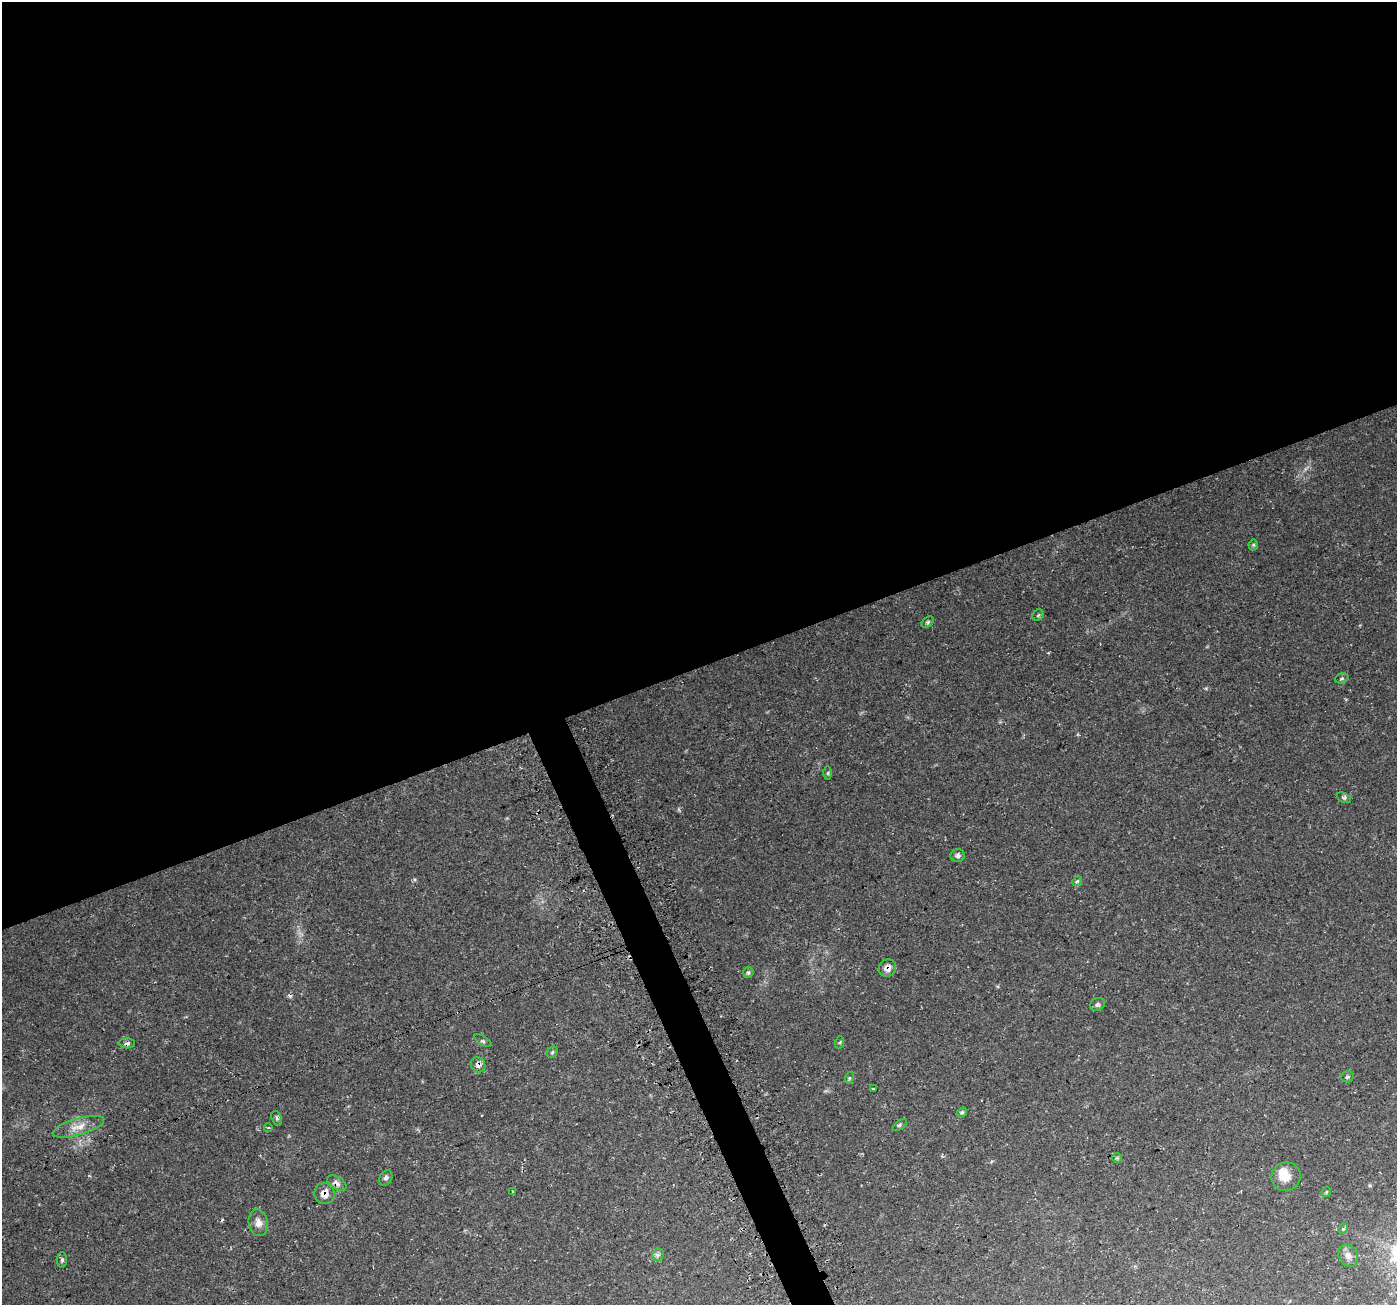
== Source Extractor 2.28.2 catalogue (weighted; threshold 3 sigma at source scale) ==
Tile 2 of 4 x 4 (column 2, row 1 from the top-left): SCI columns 1428-2822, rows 4007-5309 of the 5650 x 5462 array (HDU 1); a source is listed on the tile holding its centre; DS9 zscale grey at full resolution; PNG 1399 x 1307 px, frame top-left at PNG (2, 2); each listed source drawn as its Kron ellipse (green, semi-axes under 4 px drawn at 4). Shown black and unused: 53% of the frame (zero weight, under 3 of 4 exposures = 3% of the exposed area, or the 3 px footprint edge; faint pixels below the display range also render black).
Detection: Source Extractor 2.28.2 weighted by HDU 2 'WHT'; one run over the whole footprint, this tile lists its part. Background 0.0496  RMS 0.0043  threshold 0.0195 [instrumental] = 3 sigma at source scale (4.5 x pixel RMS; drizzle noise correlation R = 1.50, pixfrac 1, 0.0396/0.0396 arcsec/px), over >= 5 px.
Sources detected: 40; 1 too faint to see at this stretch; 2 cosmic-ray / hot-pixel residue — neither listed nor drawn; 1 inside a brighter listed object's ellipse — not listed separately; the other 36 listed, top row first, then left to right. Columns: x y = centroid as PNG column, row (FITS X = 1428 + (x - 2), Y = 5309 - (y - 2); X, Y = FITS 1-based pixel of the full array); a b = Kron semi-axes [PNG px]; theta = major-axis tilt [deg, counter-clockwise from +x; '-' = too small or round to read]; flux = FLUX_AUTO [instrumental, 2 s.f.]
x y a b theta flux
1253 545 5 5 - 0.55
1038 615 6 5 - 0.64
928 622 7 5 40 0.75
1342 678 7 5 18 0.76
828 773 6 4 89 0.66
1344 798 8 4 -26 0.81
958 856 7 6 - 1.4
1077 881 5 4 - 0.55
887 968 9 8 - 2.4
748 972 6 5 - 0.73
1097 1004 8 6 28 1.1
483 1041 9 3 -33 0.68
840 1042 6 4 71 0.49
127 1043 8 5 -1 1
552 1052 6 5 - 0.61
478 1065 8 7 - 1.9
1347 1077 6 5 - 0.76
849 1078 6 4 72 0.55
873 1089 3 3 - 1
962 1112 6 4 36 0.67
277 1118 7 5 -69 0.91
900 1125 8 4 36 0.75
78 1127 27 8 16 5
268 1128 4 2 - 0.31
1117 1158 5 5 - 0.54
1286 1177 14 14 - 5.9
386 1178 8 6 59 1.2
337 1183 11 6 -32 2
512 1191 3 3 - 0.36
1326 1192 5 4 - 0.43
324 1194 10 10 - 3.9
258 1223 13 9 -80 3
1343 1229 5 4 - 0.53
658 1255 6 5 - 1.1
1348 1256 12 9 -63 2.6
62 1260 7 5 89 0.88
Overlapping masked pixels (flux is a lower limit): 4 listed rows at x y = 887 968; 478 1065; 337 1183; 324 1194